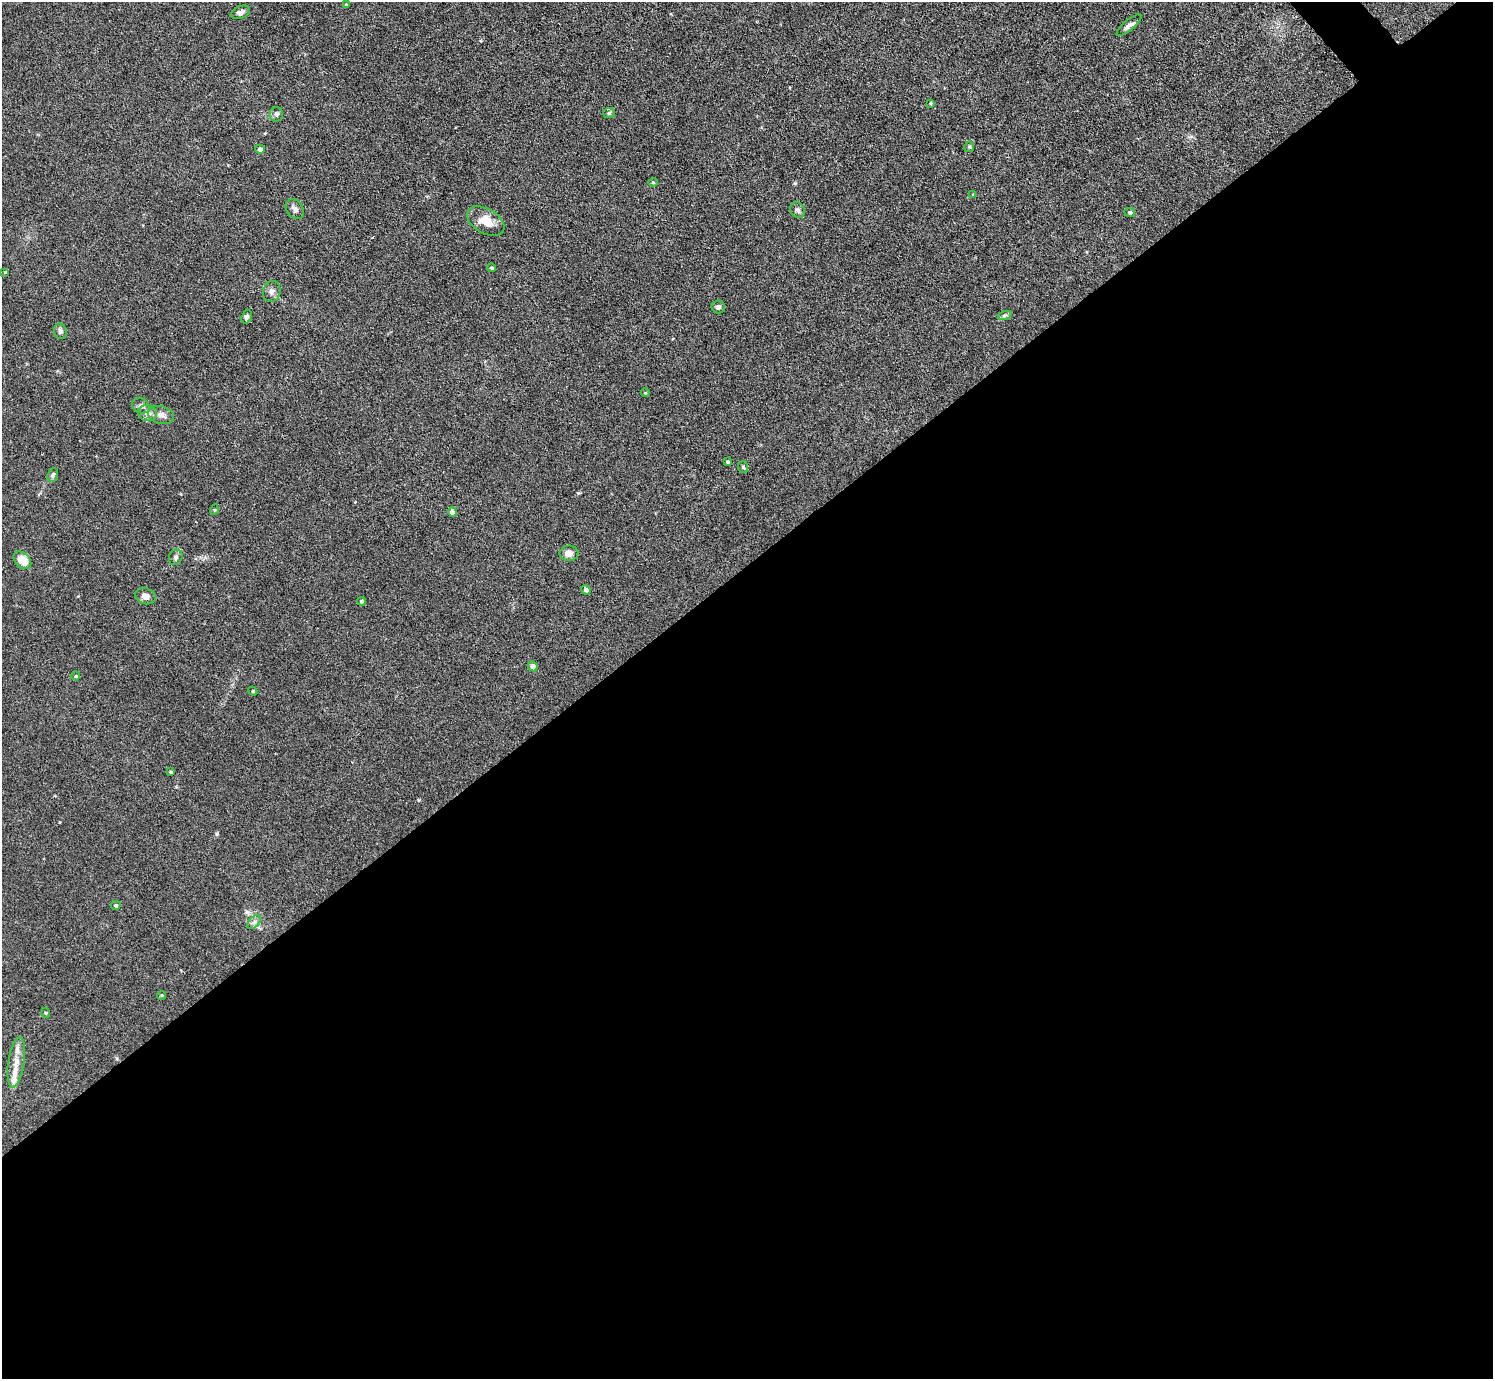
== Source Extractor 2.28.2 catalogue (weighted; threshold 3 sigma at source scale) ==
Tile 15 of 4 x 4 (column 3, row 4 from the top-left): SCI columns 3087-4577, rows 158-1534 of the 6126 x 6131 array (HDU 1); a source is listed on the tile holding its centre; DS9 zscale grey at full resolution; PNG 1495 x 1381 px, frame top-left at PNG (2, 2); each listed source drawn as its Kron ellipse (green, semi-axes under 4 px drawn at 4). Shown black and unused: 59% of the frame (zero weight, under 3 of 6 exposures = <1% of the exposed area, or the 3 px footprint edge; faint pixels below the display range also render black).
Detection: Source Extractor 2.28.2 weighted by HDU 2 'WHT'; one run over the whole footprint, this tile lists its part. Background 0.0396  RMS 0.004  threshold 0.0164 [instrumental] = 3 sigma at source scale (4.09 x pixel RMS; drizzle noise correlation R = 1.36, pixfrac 0.8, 0.05/0.05 arcsec/px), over >= 5 px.
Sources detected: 48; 3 inside a brighter listed object's ellipse — not listed separately; the other 45 listed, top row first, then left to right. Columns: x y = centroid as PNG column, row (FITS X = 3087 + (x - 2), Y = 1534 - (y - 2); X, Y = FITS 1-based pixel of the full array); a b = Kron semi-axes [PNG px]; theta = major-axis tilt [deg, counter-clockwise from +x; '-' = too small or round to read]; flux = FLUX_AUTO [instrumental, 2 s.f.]
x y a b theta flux
346 5 4 3 - 0.45
240 12 10 6 21 1.5
1129 25 15 5 40 1.7
930 103 3 3 - 0.51
609 113 6 5 - 0.7
276 114 7 6 - 1
969 147 5 5 - 0.7
260 149 5 4 - 1.1
653 182 4 4 - 0.43
973 195 4 4 - 0.47
295 209 11 8 -52 1.5
798 210 8 7 - 1.1
1130 212 5 4 - 0.92
486 221 20 12 -29 6.2
492 268 4 3 - 0.57
5 272 3 3 - 0.33
272 291 10 8 73 1.7
718 307 6 6 - 1
1005 315 7 4 19 0.74
247 317 7 5 70 0.97
60 331 8 6 -74 1
645 393 4 4 - 0.45
141 406 9 7 -27 1.5
148 413 9 8 - 2.4
161 415 13 8 -15 2.3
728 462 4 3 - 0.59
743 467 6 5 - 0.62
53 475 7 5 68 0.94
214 510 5 3 - 0.36
452 512 4 4 - 2.9
569 553 9 7 2 2.4
176 557 8 6 67 0.94
22 560 10 7 -46 6
586 590 5 4 - 0.89
145 596 10 8 -14 2
361 601 4 4 - 0.5
533 666 5 4 - 2.1
76 676 4 4 - 0.41
253 691 4 4 - 0.45
171 772 3 3 - 0.49
116 905 5 4 - 0.55
254 922 8 5 45 1.1
162 995 4 3 - 0.37
46 1013 5 3 - 0.35
16 1062 25 8 81 4.9